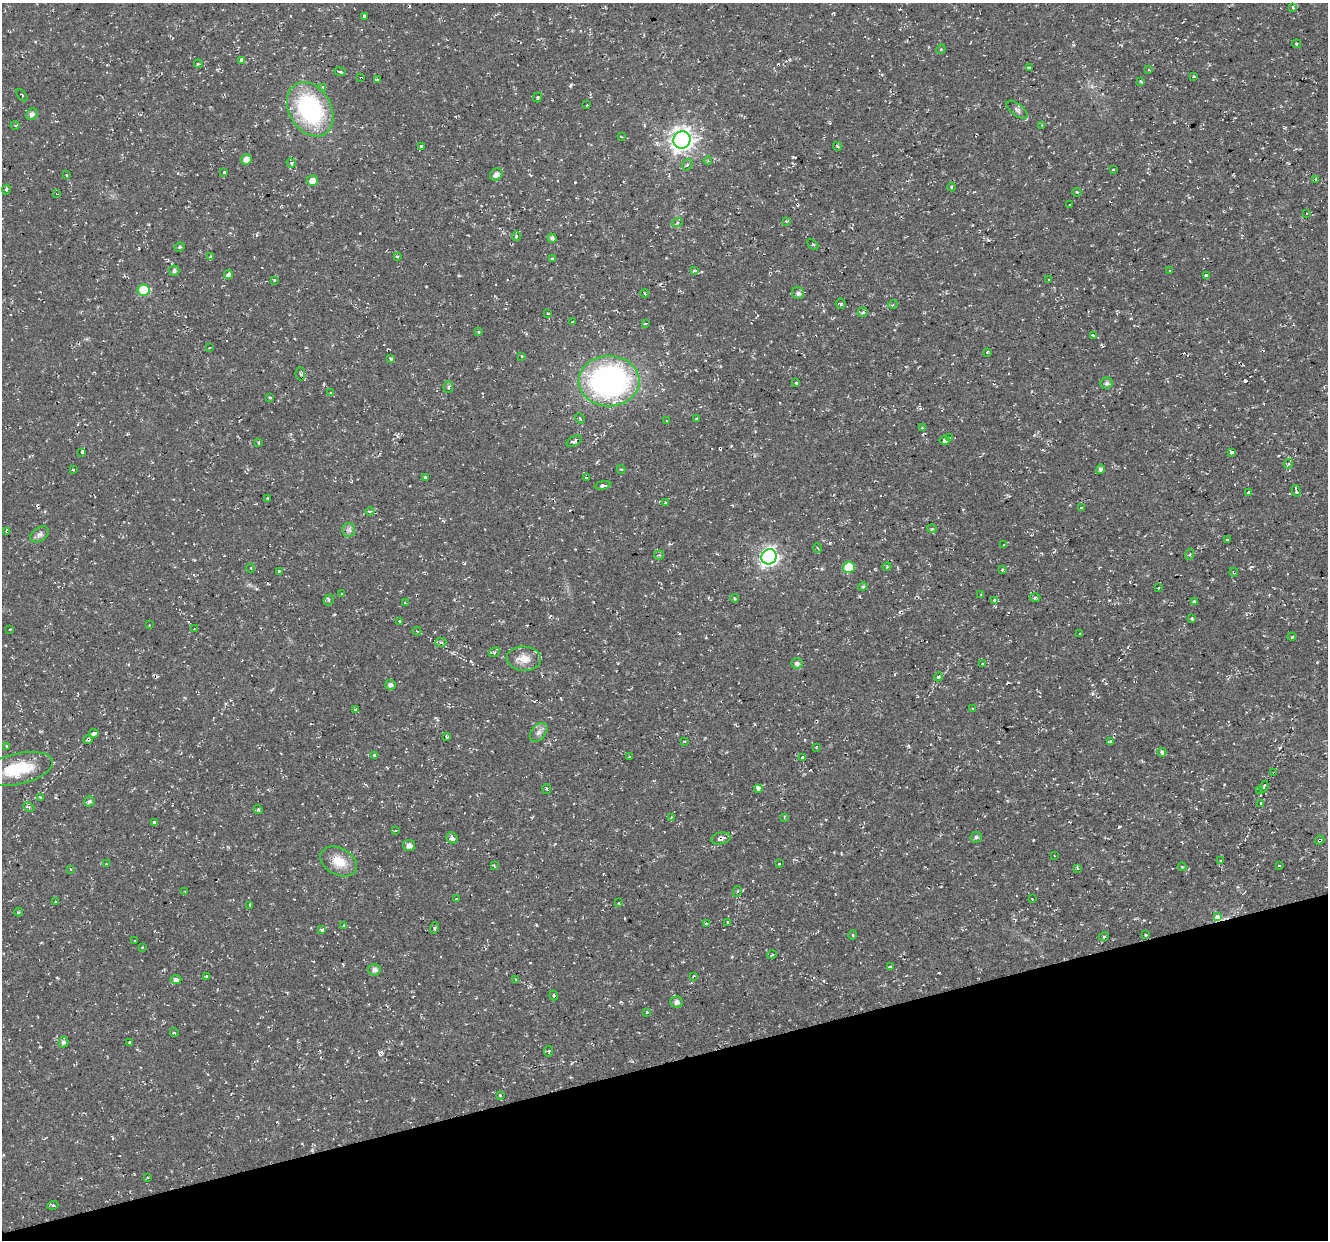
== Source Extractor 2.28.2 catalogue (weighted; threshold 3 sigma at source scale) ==
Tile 14 of 4 x 4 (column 2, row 4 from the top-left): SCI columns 1327-2652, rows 115-1352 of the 5303 x 5123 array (HDU 1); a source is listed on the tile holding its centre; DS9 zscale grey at full resolution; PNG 1330 x 1242 px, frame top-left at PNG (2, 3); each listed source drawn as its Kron ellipse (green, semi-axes under 4 px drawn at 4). Shown black and unused: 14% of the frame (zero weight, under 2 of 3 exposures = <1% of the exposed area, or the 3 px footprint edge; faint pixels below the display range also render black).
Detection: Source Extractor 2.28.2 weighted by HDU 2 'WHT'; one run over the whole footprint, this tile lists its part. Background 0.0106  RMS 0.0031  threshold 0.0139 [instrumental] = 3 sigma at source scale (4.5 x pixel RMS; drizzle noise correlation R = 1.50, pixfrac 1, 0.0396/0.0396 arcsec/px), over >= 5 px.
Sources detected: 248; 23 cosmic-ray / hot-pixel residue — neither listed nor drawn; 1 inside a brighter listed object's ellipse — not listed separately; the other 224 listed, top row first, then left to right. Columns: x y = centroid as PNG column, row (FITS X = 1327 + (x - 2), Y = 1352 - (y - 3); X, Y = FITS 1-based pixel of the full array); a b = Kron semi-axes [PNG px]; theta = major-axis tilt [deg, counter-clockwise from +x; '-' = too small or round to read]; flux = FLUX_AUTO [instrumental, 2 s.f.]
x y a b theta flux
1293 8 3 3 - 1.1
365 16 4 3 - 7.7
1296 44 4 4 - 0.5
941 49 5 4 - 0.31
242 61 4 3 - 1.8
198 64 4 2 - 0.3
1029 68 4 3 - 0.77
1149 70 3 3 - 0.31
340 72 6 3 -20 0.43
1194 76 3 3 - 0.61
361 78 4 3 - 1.5
377 80 3 3 - 0.7
1141 81 3 2 - 0.38
323 87 4 4 - 0.6
22 95 7 4 -52 0.33
537 97 5 4 - 0.58
587 105 3 2 - 0.35
310 109 29 21 -60 39
1017 110 12 6 -38 1.1
32 114 6 5 - 1.1
15 125 4 3 - 0.3
1042 125 3 2 - 0.24
621 137 3 2 - 0.5
682 140 9 8 - 210
837 146 5 3 - 0.32
421 147 3 3 - 1
246 159 5 5 - 2
708 161 4 3 - 0.26
291 163 5 4 - 0.45
687 165 6 4 57 0.64
1113 169 3 2 - 0.27
224 172 4 4 - 0.49
496 174 7 5 41 1.4
66 175 3 3 - 0.29
1316 179 3 2 - 0.27
312 181 6 5 - 2.5
951 187 4 3 - 0.29
6 189 5 4 - 0.48
1077 192 5 4 - 0.34
56 194 3 2 - 0.32
1070 205 3 3 - 2.3
1306 213 2 2 - 0.26
786 221 4 3 - 0.66
677 223 5 3 - 0.39
516 236 5 3 - 0.38
552 238 4 4 - 0.91
813 244 6 2 -45 0.3
179 247 5 3 - 0.46
210 257 4 4 - 0.43
397 257 3 3 - 1
552 258 4 3 - 0.44
1170 270 2 2 - 0.27
174 271 5 5 - 0.72
694 271 4 3 - 2.6
228 275 4 3 - 3.1
1206 276 4 3 - 1.4
274 280 4 3 - 0.29
1049 280 3 3 - 0.58
144 290 6 6 - 12
798 293 6 6 - 1
645 294 4 3 - 0.27
841 304 5 5 - 0.5
893 304 5 3 - 0.37
863 312 5 4 - 0.57
548 313 3 3 - 0.35
573 322 3 3 - 1.1
645 323 3 3 - 1.4
478 332 3 3 - 0.38
1093 335 4 2 - 0.58
210 348 3 2 - 0.25
987 352 3 3 - 0.27
522 356 3 3 - 0.27
391 359 4 3 - 0.59
300 374 6 5 - 0.59
609 381 30 25 0 85
796 383 3 3 - 1.1
1107 383 6 5 - 0.9
448 387 5 5 - 0.48
330 392 3 3 - 0.67
270 397 4 3 - 0.39
580 418 5 2 - 0.32
696 419 3 3 - 0.34
667 420 3 2 - 0.27
922 428 4 3 - 0.33
950 438 3 2 - 0.53
945 440 5 4 - 3.1
574 441 8 4 28 0.83
258 443 3 3 - 1
82 452 4 3 - 1.8
1231 452 3 3 - 2.5
1288 464 5 3 - 0.39
73 469 3 3 - 0.32
621 469 4 3 - 0.29
1100 469 5 4 - 0.94
586 477 3 3 - 1.4
426 478 4 3 - 1.4
603 485 8 4 10 0.68
1296 491 6 3 -74 2.4
1249 492 3 3 - 1.2
267 498 3 2 - 0.35
665 502 4 4 - 0.33
1082 508 3 3 - 0.63
370 511 4 3 - 0.33
932 529 5 3 - 0.32
348 530 7 6 - 0.91
7 531 4 3 - 2.3
40 534 10 6 35 1.1
1227 540 4 2 - 0.27
1004 545 3 3 - 0.3
818 548 5 3 - 0.31
1190 554 5 3 - 0.35
659 555 5 4 - 0.54
769 557 8 7 - 100
849 567 6 5 - 9.8
887 567 4 3 - 0.35
251 568 4 3 - 0.3
1002 570 3 3 - 0.64
279 571 3 3 - 0.53
1234 572 4 3 - 0.33
863 587 5 4 - 0.6
1158 588 3 2 - 0.33
342 594 3 2 - 0.26
981 594 3 3 - 0.36
734 598 4 3 - 0.31
1035 598 5 3 - 0.34
329 600 5 5 - 0.56
994 601 4 3 - 1.3
1194 601 3 3 - 0.37
405 603 3 2 - 0.26
1192 619 3 3 - 0.49
400 621 3 3 - 1.2
149 625 2 2 - 0.22
10 629 3 2 - 0.25
194 629 3 2 - 0.28
417 631 4 3 - 0.33
1079 634 4 2 - 0.25
1292 637 4 3 - 0.34
441 642 5 4 - 0.59
494 652 6 4 25 0.61
524 659 17 12 -4 3.8
797 663 6 5 - 0.91
983 664 3 3 - 0.42
938 677 4 3 - 0.35
390 685 5 5 - 1
972 709 3 2 - 0.26
356 710 3 3 - 0.92
539 732 11 7 51 1.4
94 734 5 3 - 3
446 737 4 3 - 0.37
88 739 5 3 - 1.3
684 741 3 2 - 0.23
1110 741 4 3 - 0.85
7 746 4 2 - 0.33
816 747 3 2 - 0.18
1162 752 4 4 - 1.2
374 756 4 4 - 0.54
629 757 3 3 - 0.4
802 758 4 3 - 2.4
18 769 36 15 13 13
1274 773 3 2 - 0.59
1264 786 6 3 66 0.49
547 789 5 3 - 0.42
758 789 4 3 - 4.2
1259 790 4 3 - 0.33
41 797 4 3 - 0.31
89 801 5 5 - 0.76
1261 803 4 3 - 0.37
29 807 6 4 -26 0.53
258 809 5 3 - 0.48
784 817 3 3 - 0.29
671 818 3 2 - 0.28
154 823 4 3 - 2
396 830 4 3 - 0.27
976 837 6 5 - 0.71
452 838 6 5 - 0.92
721 838 10 5 11 1.5
1320 840 5 3 - 1.3
409 845 6 5 - 1.5
1054 856 3 2 - 0.3
1221 861 3 3 - 0.31
339 862 19 13 -28 5.6
106 864 4 3 - 0.41
779 864 3 2 - 0.5
494 866 4 3 - 0.37
1279 866 3 2 - 0.21
1182 867 4 4 - 0.3
1077 868 3 3 - 0.42
71 869 3 3 - 0.65
737 891 5 4 - 0.5
185 892 4 2 - 0.24
456 899 3 3 - 0.45
1032 899 3 2 - 0.23
55 902 4 3 - 0.4
618 903 4 4 - 0.44
250 906 3 2 - 0.67
19 912 4 3 - 0.52
1218 917 4 3 - 24
728 922 3 2 - 0.46
706 923 3 2 - 0.43
344 925 3 2 - 0.25
434 928 6 3 71 0.43
322 930 4 3 - 1.1
853 935 4 4 - 0.45
1145 935 3 3 - 0.98
1104 936 5 3 - 0.31
135 940 3 2 - 0.3
142 948 4 2 - 0.26
772 955 5 3 - 0.3
890 966 3 3 - 0.46
374 970 6 6 - 1.2
206 976 3 2 - 0.3
693 976 3 2 - 0.31
176 980 5 4 - 1
516 980 4 4 - 0.34
554 995 5 4 - 0.57
676 1002 6 5 - 1.1
647 1012 4 3 - 0.52
174 1032 4 2 - 0.36
63 1042 5 5 - 0.84
130 1042 3 3 - 0.99
549 1051 5 4 - 0.6
500 1095 3 3 - 0.32
147 1177 3 3 - 0.32
53 1205 5 3 - 0.29
Overlapping masked pixels (flux is a lower limit): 9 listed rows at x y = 361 78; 300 374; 7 531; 1234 572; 88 739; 1274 773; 721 838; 1320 840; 1218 917
Unlisted compact peaks at least as high as the median listed source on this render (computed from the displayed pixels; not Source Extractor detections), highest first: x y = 1119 827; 571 85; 830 543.